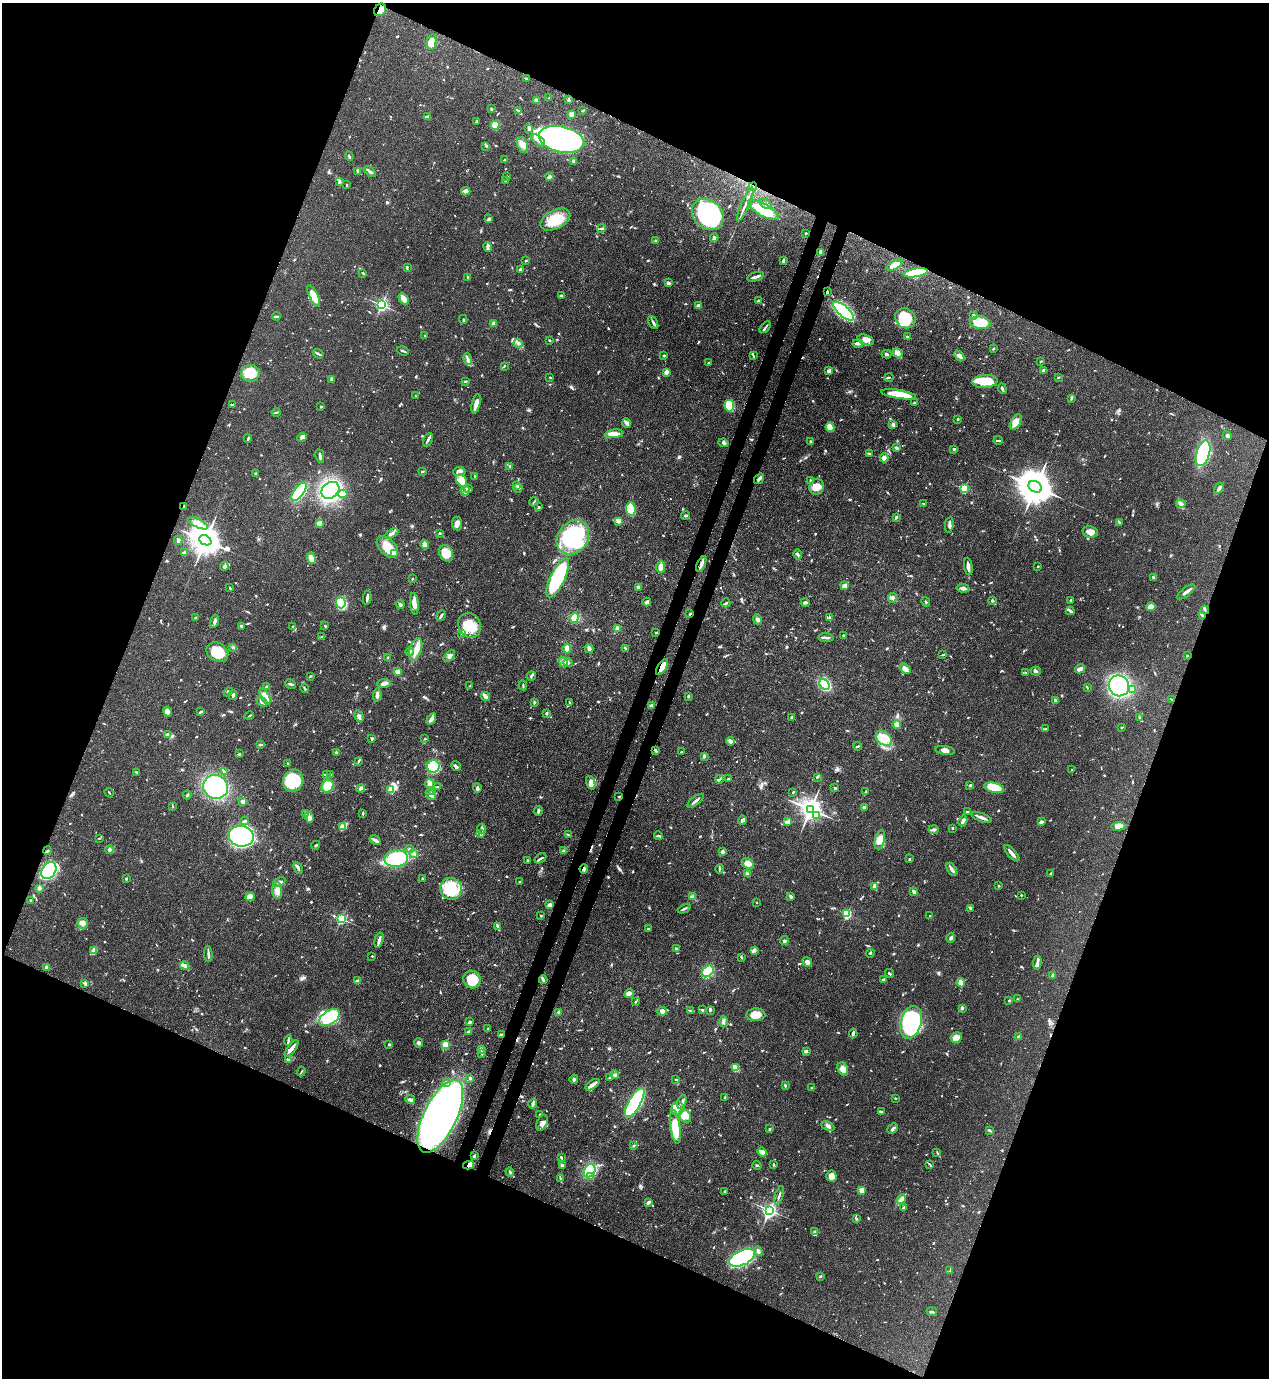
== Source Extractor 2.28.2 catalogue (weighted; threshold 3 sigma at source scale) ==
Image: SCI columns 226-5291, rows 41-5541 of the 5645 x 5583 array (HDU 1 of 3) = the unmasked area's bounding box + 8 px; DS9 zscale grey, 4 x 4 block average (1 PNG px = mean of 4 x 4 image px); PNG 1271 x 1380 px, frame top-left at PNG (2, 3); each listed source drawn as its Kron ellipse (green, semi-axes under 4 px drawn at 4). Shown black and unused: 44% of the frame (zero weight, under 3 of 4 exposures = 7% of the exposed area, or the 3 px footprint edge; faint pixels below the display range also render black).
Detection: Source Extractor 2.28.2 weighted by HDU 2 'WHT'. Background 0.0728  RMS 0.0036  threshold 0.0162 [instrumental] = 3 sigma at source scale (4.5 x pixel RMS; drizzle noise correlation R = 1.50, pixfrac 1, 0.05/0.05 arcsec/px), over >= 5 px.
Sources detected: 1174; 5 too faint to see at this stretch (4 x 4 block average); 6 inside a brighter object's white glare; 6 cosmic-ray / hot-pixel residue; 1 long thin detection or spike segment (spike, bleed or trail) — neither listed nor drawn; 33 coinciding with a brighter row at this scale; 60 inside a brighter listed object's ellipse — not listed separately; of the other 1063, all 500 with FLUX_AUTO >= 1.93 (the completeness limit of this list) listed and drawn (563 fainter detections not listed), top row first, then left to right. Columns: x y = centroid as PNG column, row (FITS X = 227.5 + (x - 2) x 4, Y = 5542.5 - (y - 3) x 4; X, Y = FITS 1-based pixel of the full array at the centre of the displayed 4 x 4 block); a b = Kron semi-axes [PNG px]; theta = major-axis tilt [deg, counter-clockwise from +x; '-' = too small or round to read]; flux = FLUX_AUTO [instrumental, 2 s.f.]
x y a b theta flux
380 10 7 5 51 20
432 42 7 4 78 43
526 78 2 2 - 1.9
549 98 2 2 - 2
569 100 3 2 - 2.6
536 101 4 3 - 7.7
491 109 4 2 - 2
583 110 3 2 - 3.5
519 111 4 2 - 3.6
571 114 2 2 - 62
427 117 4 2 - 7.5
477 121 3 2 - 3.9
495 125 4 4 - 20
529 128 3 2 - 6.7
562 139 23 13 -13 820
538 140 8 4 -40 12
522 145 8 5 -71 15
486 146 3 2 - 1.9
349 156 5 2 - 3.3
505 160 3 2 - 3.4
574 161 4 3 - 5
357 171 3 2 - 2.1
370 172 7 2 -40 8.5
506 176 4 2 - 3.1
549 177 4 3 - 7
506 181 3 2 - 2.2
340 182 3 2 - 3.9
347 185 3 2 - 2.3
753 187 4 2 - 3.5
466 191 5 3 - 7.2
745 204 18 2 66 9.9
766 204 7 2 -34 5.7
763 210 17 6 -28 85
708 214 17 14 -44 330
489 219 4 3 - 3.7
555 220 16 9 27 66
602 228 4 2 - 3.5
806 233 2 2 - 2.5
714 238 4 3 - 6.3
656 240 3 2 - 2.9
487 247 5 3 - 5.4
821 252 4 3 - 6.7
783 260 4 2 - 4.3
525 261 4 2 - 2.1
895 265 8 3 28 38
407 267 4 2 - 2.8
520 269 4 2 - 5.7
363 273 3 2 - 2.5
916 273 12 4 10 120
467 277 3 2 - 2.2
755 277 9 2 18 9.8
668 283 3 2 - 8.5
827 292 3 2 - 2.5
561 295 3 2 - 4
314 296 12 3 -65 43
404 299 6 3 -57 18
759 301 3 2 - 3
381 305 2 2 - 560
698 306 2 2 - 25
843 311 13 5 -40 240
973 315 3 3 - 2.4
276 317 4 2 - 3.7
905 318 10 9 - 97
463 319 4 2 - 2.9
653 322 7 2 -61 5
494 323 2 2 - 31
980 323 10 6 -8 82
765 327 7 2 46 3.9
425 336 3 2 - 2.3
907 337 3 3 - 3
549 340 2 2 - 4.5
866 340 8 5 -18 14
518 343 5 3 - 5.9
858 343 5 2 - 11
993 349 3 2 - 2.2
403 351 6 2 -19 3.4
898 353 5 3 - 15
318 354 5 2 - 4.2
886 354 5 2 - 3.1
664 356 2 2 - 4.2
753 356 4 2 - 2.5
959 356 6 3 -50 11
468 359 6 3 -76 5.6
1041 361 3 2 - 2.2
709 363 3 2 - 2.7
504 366 2 2 - 2.8
829 371 4 3 - 9.2
1044 371 3 3 - 10
666 372 3 2 - 12
250 373 9 8 - 58
550 377 2 2 - 2.1
889 377 4 2 - 2.5
1058 377 2 2 - 2.5
332 379 4 3 - 6.9
465 381 4 2 - 2.2
985 381 13 6 5 63
1002 389 5 2 - 6.4
899 394 18 4 -9 57
415 396 2 2 - 2
1071 398 4 2 - 2.9
914 403 2 2 - 3.4
476 404 10 3 77 16
232 405 4 2 - 4.3
321 406 3 2 - 2.7
729 406 6 5 - 67
276 412 4 2 - 3.1
958 419 2 2 - 2.8
1016 422 8 4 60 26
627 423 5 3 - 6.2
893 424 4 3 - 3.5
830 427 4 3 - 24
614 434 9 3 8 20
1227 436 5 3 - 4.5
302 437 5 3 - 6
248 438 4 2 - 3
428 440 7 3 65 5.8
998 440 5 2 - 3.6
810 441 3 2 - 2.9
724 443 5 4 - 5.2
896 448 4 3 - 3.1
954 449 4 2 - 2.8
869 453 3 2 - 2.6
1203 453 13 6 71 180
320 456 7 2 -80 5.5
884 458 4 3 - 17
510 466 3 2 - 2.4
422 471 3 2 - 2.3
459 471 6 4 7 9.2
256 474 3 2 - 2.8
475 476 2 2 - 2
759 479 6 3 56 7.1
461 480 7 5 -55 30
810 480 4 2 - 2.2
517 486 3 3 - 3.4
817 487 8 7 - 28
1035 487 7 5 -29 7200
469 488 3 2 - 2.5
518 488 4 2 - 2.9
1219 488 6 3 59 7.4
964 489 2 2 - 190
330 490 10 7 37 400
465 491 5 3 - 4.4
299 492 11 5 54 190
343 494 4 3 - 6
534 502 5 2 - 2.8
924 503 4 2 - 2.1
1181 504 5 3 - 6.2
184 506 3 2 - 3
539 507 2 2 - 2.2
631 509 7 4 -82 67
686 515 4 3 - 3.8
896 517 3 2 - 3
619 522 4 2 - 5
1119 522 4 3 - 2.9
198 523 11 4 -25 21
319 523 4 3 - 10
457 524 7 5 -84 10
949 525 8 3 81 6.6
1090 532 8 5 -13 15
439 533 2 2 - 2.2
392 534 7 3 33 6.5
573 537 18 15 53 230
178 540 4 3 - 4.8
205 540 6 4 -24 5000
425 545 4 3 - 17
387 547 13 8 -46 42
185 553 3 2 - 2.6
446 553 8 6 -64 39
394 554 2 2 - 49
797 554 5 2 - 3.8
311 558 6 3 -68 18
701 564 8 2 69 12
224 566 4 3 - 6.6
968 566 9 2 -82 14
1038 566 2 2 - 2.6
661 567 6 3 79 16
1153 577 3 2 - 4.7
558 578 21 7 64 290
412 579 2 2 - 2.7
845 586 3 3 - 11
638 587 2 2 - 5.8
230 588 3 2 - 2.7
963 588 6 3 -8 7.5
1186 592 11 3 39 9.5
367 598 7 2 80 10
892 598 5 4 - 5.7
992 600 3 2 - 3.7
1071 600 2 2 - 3.7
647 602 4 2 - 10
926 602 5 2 - 1.9
341 603 5 5 - 160
726 603 4 2 - 3.5
805 603 4 2 - 5.9
400 604 4 3 - 5.6
414 604 11 4 -84 18
1151 607 5 3 - 17
1205 610 4 2 - 3.8
1070 611 4 3 - 3.6
690 614 3 2 - 2.1
441 616 6 2 59 5.2
1202 616 3 2 - 4.8
195 617 2 2 - 2.1
829 617 3 2 - 2.2
575 618 5 4 - 29
757 619 5 3 - 5.8
215 621 6 3 78 7.5
469 625 13 11 -62 53
325 626 2 2 - 2.7
241 627 3 2 - 3.1
293 627 2 2 - 3.7
617 629 2 2 - 14
656 632 3 2 - 3.2
462 634 2 2 - 2.3
843 635 3 2 - 2
322 637 3 2 - 2.2
826 637 7 2 -3 6.9
233 647 3 2 - 2.5
625 648 3 2 - 2.4
416 649 11 6 73 24
567 649 5 3 - 16
589 649 4 3 - 10
217 652 11 9 -32 63
410 652 4 2 - 3.4
943 655 4 2 - 2.5
1187 655 2 2 - 2.2
449 656 7 3 43 6.4
388 658 2 2 - 2.3
563 662 5 4 - 8.5
568 663 4 3 - 5.2
662 667 9 3 58 39
905 669 6 3 -43 14
1080 669 5 3 - 10
1036 671 5 3 - 4.4
397 672 2 2 - 60
1025 672 3 2 - 2.3
310 676 3 2 - 2.2
531 676 5 2 - 3.7
384 683 6 3 8 10
290 684 6 2 -30 3.8
825 684 6 4 -48 170
523 685 5 2 - 2.9
469 686 4 2 - 2
1119 686 11 10 - 430
266 687 3 2 - 2.6
1087 687 3 2 - 2.2
304 688 4 2 - 2.8
1133 689 3 2 - 13
228 692 4 3 - 3.6
233 695 5 3 - 4.9
377 695 7 3 85 7.3
265 696 9 4 -62 16
485 696 5 2 - 18
688 696 3 2 - 2.2
1172 699 4 2 - 2.1
1055 701 4 2 - 6.3
262 702 6 3 -41 8.4
534 702 3 2 - 2.8
570 702 3 2 - 2.1
652 705 4 3 - 3.6
201 711 3 2 - 3.8
167 712 5 4 - 17
546 713 3 2 - 3.6
249 716 5 2 - 2.2
359 716 6 3 -59 7.6
792 717 3 2 - 2.8
1140 717 3 2 - 2
431 719 6 2 56 15
897 724 4 4 - 11
1122 727 2 2 - 3.1
1046 729 3 2 - 2.4
167 734 3 2 - 5.2
372 738 3 2 - 4
884 738 9 6 -40 46
425 739 2 2 - 2.2
730 741 4 3 - 5.6
260 744 3 2 - 2.2
857 746 4 2 - 2.6
656 750 3 3 - 2.9
945 750 10 4 -8 11
336 752 2 2 - 5.2
681 752 2 2 - 2
239 754 3 2 - 2.1
704 756 3 2 - 5.2
358 761 3 2 - 2.3
288 763 3 2 - 2.2
456 766 5 3 - 5.5
433 767 6 6 - 180
1072 770 2 2 - 2.3
137 772 2 2 - 2.4
224 772 2 2 - 3
326 774 2 2 - 3.6
330 775 3 2 - 2.3
817 777 3 2 - 2.1
719 779 4 2 - 3.2
728 779 4 2 - 4.2
293 781 11 10 - 110
591 783 7 4 -70 9
430 784 4 2 - 23
970 785 3 2 - 3.2
328 786 6 5 - 43
216 787 12 12 - 290
438 787 3 2 - 2.7
361 788 4 3 - 5.6
477 788 4 3 - 4.4
835 788 3 2 - 2.4
994 788 10 5 -14 75
391 789 3 3 - 24
432 791 3 2 - 2.4
793 792 3 2 - 2.4
866 792 4 2 - 2.3
109 793 5 2 - 2.3
187 795 4 2 - 2.6
431 795 6 3 -53 8.3
619 796 3 2 - 2.5
696 801 10 2 39 8.6
243 802 2 2 - 48
172 807 3 2 - 2
864 807 2 2 - 17
810 809 4 3 - 2200
538 811 5 2 - 4.9
967 812 2 2 - 3.7
306 813 3 3 - 4.2
363 813 3 2 - 2.5
817 816 3 3 - 4.4
309 817 5 3 - 16
982 817 10 2 -22 15
742 820 5 2 - 6.8
245 821 4 2 - 4.3
787 821 4 3 - 4.3
963 821 5 3 - 6.7
1041 822 4 2 - 5.6
1118 826 7 4 6 14
343 827 4 2 - 31
952 828 2 2 - 2.7
482 829 5 2 - 4.1
933 830 5 3 - 5.5
481 834 2 2 - 2.9
568 834 3 2 - 2.2
241 836 13 10 -8 380
659 836 4 2 - 3.9
99 838 3 2 - 2.2
375 840 6 2 -30 11
880 840 10 5 75 22
316 845 4 2 - 3.3
410 849 4 2 - 3.6
109 850 4 3 - 3.8
47 851 4 2 - 2.5
563 851 3 2 - 2
722 851 2 2 - 25
413 853 3 2 - 3.2
1012 853 10 3 -48 12
540 858 6 2 32 4.5
396 859 12 8 7 120
909 859 2 2 - 3.9
528 860 3 2 - 2.4
748 863 6 4 -38 18
298 868 6 2 -63 5.4
584 869 4 2 - 5.3
719 869 5 2 - 2.8
952 869 7 3 -58 7.8
49 871 9 6 57 260
1050 873 2 2 - 2.2
747 874 3 2 - 7.9
126 879 2 2 - 3.4
422 879 2 2 - 2.6
279 882 6 3 29 5.6
520 882 2 2 - 2.7
998 886 2 2 - 9.2
875 887 4 3 - 14
39 888 3 3 - 3.3
451 889 11 10 - 86
277 890 8 5 -88 13
914 892 4 2 - 12
1021 895 2 2 - 2.4
250 897 5 3 - 22
692 897 3 2 - 3.8
791 897 3 3 - 5.7
30 900 2 2 - 2.1
756 902 2 2 - 4
549 905 3 2 - 11
970 908 3 3 - 3.8
684 909 7 2 25 5
847 914 2 2 - 220
541 915 3 2 - 2.3
929 916 2 2 - 3
341 919 2 2 - 300
83 923 5 5 - 10
498 926 3 3 - 3.2
648 929 3 2 - 3.1
951 938 4 3 - 4
379 940 8 2 75 11
784 940 4 3 - 4.4
676 949 3 2 - 3.7
94 950 4 2 - 31
754 950 3 2 - 16
870 953 4 2 - 2.4
208 954 8 2 -87 6.3
372 956 2 2 - 2.5
741 958 4 2 - 2.5
807 962 5 3 - 8.4
1037 963 7 3 84 7.1
185 966 4 3 - 10
46 967 2 2 - 25
708 971 6 5 - 100
890 973 4 2 - 3
1053 975 3 3 - 4.5
883 979 2 2 - 3.1
472 980 9 8 - 60
543 980 4 3 - 4.4
357 981 3 3 - 6.8
84 983 3 2 - 2.1
961 983 4 3 - 25
629 994 5 3 - 5.2
1017 999 3 2 - 2.1
1009 1000 2 2 - 5.6
635 1002 2 2 - 2.2
962 1008 2 2 - 5.6
702 1010 3 2 - 2.7
710 1010 4 2 - 2.6
662 1011 5 3 - 6.5
691 1011 4 2 - 2.3
559 1012 2 2 - 22
756 1015 10 6 2 27
330 1017 12 7 33 170
470 1022 3 2 - 7.5
724 1022 6 3 88 4.9
911 1022 17 10 73 370
488 1029 2 2 - 2.8
468 1032 4 2 - 5
853 1033 5 2 - 7.5
502 1035 3 2 - 10
1018 1037 3 2 - 8
956 1038 6 5 - 19
288 1041 5 2 - 4.1
418 1043 4 4 - 6.3
389 1044 2 2 - 8.3
445 1044 2 2 - 77
292 1049 10 2 54 13
482 1050 3 2 - 2.5
806 1051 3 2 - 5.3
481 1054 4 2 - 2
289 1060 3 3 - 2.8
736 1068 3 3 - 37
843 1069 7 5 -67 17
301 1072 5 2 - 2
615 1074 4 2 - 3.3
609 1077 2 2 - 6.6
470 1078 3 3 - 4.2
574 1079 5 3 - 4.8
676 1079 2 2 - 2.8
446 1082 4 2 - 2.9
592 1085 8 3 33 8.5
785 1085 3 2 - 3.8
812 1088 2 2 - 1.9
725 1097 3 2 - 2.8
895 1098 2 2 - 3.2
410 1100 5 3 - 8.1
635 1102 16 6 61 430
682 1102 7 3 73 7
533 1104 5 2 - 4.1
678 1108 7 6 - 13
881 1112 3 2 - 2
540 1115 3 2 - 2.9
440 1116 39 16 64 1000
685 1116 7 5 -50 19
542 1123 8 5 64 12
828 1126 7 3 -27 6.6
675 1127 17 5 -82 78
893 1128 6 3 43 4.7
770 1129 2 2 - 3.3
990 1131 3 2 - 2.7
634 1146 3 2 - 2.1
762 1152 5 3 - 12
937 1152 4 2 - 2
474 1156 3 2 - 3.9
561 1157 3 2 - 3.1
929 1164 3 2 - 2.1
469 1165 5 3 - 9.6
757 1165 4 2 - 3
774 1165 3 2 - 2.1
563 1166 4 2 - 5.9
590 1171 7 5 59 120
510 1172 4 2 - 3.5
591 1176 4 4 - 6.1
831 1176 5 5 - 20
560 1179 2 2 - 2
862 1190 2 2 - 66
725 1192 3 2 - 3.2
779 1195 9 2 72 5.8
901 1199 5 3 - 5.7
648 1202 3 2 - 8
903 1208 4 2 - 2.3
770 1210 2 2 - 590
856 1219 3 2 - 3.6
815 1232 3 2 - 2.5
758 1251 5 3 - 5.1
742 1258 14 7 25 420
950 1271 3 2 - 2
821 1276 3 2 - 2.1
932 1312 5 2 - 3.7
Overlapping masked pixels (flux is a lower limit): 12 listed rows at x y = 380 10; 753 187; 827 292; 701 564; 1205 610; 690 614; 1202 616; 662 667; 619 796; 584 869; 502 1035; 469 1165
Diffuse or blended objects may show on this block-average render without a row.